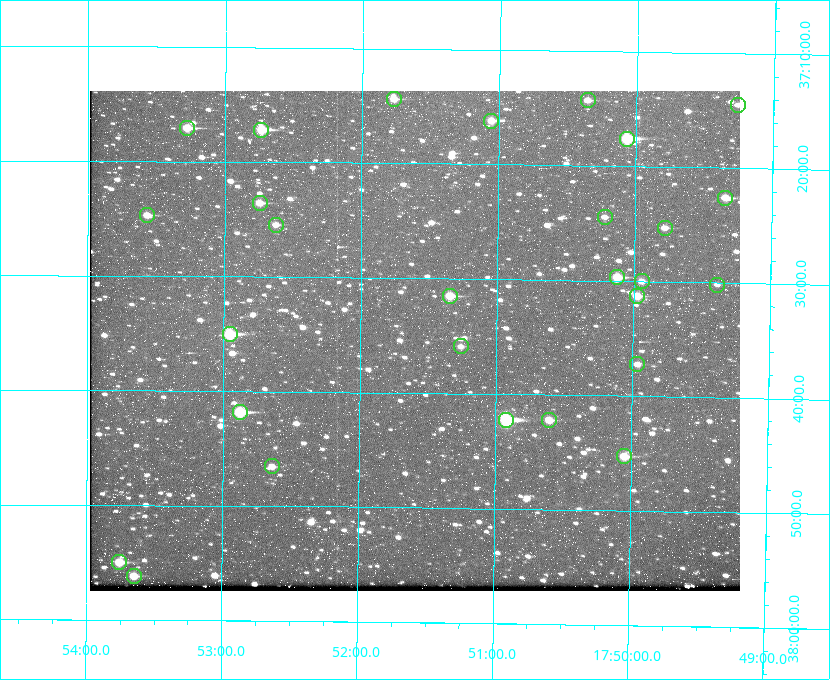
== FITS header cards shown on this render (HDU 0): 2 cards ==
NAXIS1  =                  650 / Width of table row in bytes
NAXIS2  =                  500 / Number of rows in table

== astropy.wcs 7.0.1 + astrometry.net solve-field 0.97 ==
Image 650 x 500 px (HDU 0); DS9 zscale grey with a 90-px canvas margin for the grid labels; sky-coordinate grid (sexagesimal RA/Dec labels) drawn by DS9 from the SOLVED WCS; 28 Tycho-2 reference stars matched to detected sources circled (green)
Header WCS: none
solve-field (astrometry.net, Tycho-2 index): SOLVED blind (the file carries no WCS)
Solved WCS: RA---TAN-SIP/DEC--TAN-SIP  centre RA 17:51:36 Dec +37:35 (267.90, +37.59 deg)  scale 5.23 arcsec/px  FOV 56.6' x 43.6'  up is +179 deg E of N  parity flipped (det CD > 0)
(file carries no celestial WCS; the grid is the blind solution)
Tycho-2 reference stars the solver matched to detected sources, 28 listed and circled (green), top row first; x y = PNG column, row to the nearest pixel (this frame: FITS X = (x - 90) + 1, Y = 500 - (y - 91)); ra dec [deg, ICRS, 3 dp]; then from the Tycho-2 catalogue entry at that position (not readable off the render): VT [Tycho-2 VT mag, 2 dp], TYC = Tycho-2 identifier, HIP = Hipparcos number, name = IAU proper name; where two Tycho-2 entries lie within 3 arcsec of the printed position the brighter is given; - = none
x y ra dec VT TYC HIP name
394 99 267.943 +37.240 10.39 2620-505-1 - -
588 100 267.589 +37.238 11.09 2619-212-1 - -
738 105 267.316 +37.242 12.03 2619-611-1 - -
491 121 267.764 +37.270 10.17 2620-784-1 - -
187 128 268.319 +37.285 9.88 2620-536-1 - -
261 130 268.183 +37.286 8.98 2620-786-1 87506 -
627 139 267.517 +37.293 8.96 2619-379-1 - -
725 198 267.335 +37.377 10.60 2619-634-1 - -
260 203 268.186 +37.393 10.44 2620-175-1 - -
147 215 268.392 +37.412 10.60 2620-800-1 - -
605 217 267.555 +37.408 11.50 2619-358-1 - -
276 225 268.156 +37.424 11.25 2620-712-1 - -
665 228 267.445 +37.422 11.17 2619-451-1 - -
617 277 267.531 +37.495 10.07 2619-274-1 - -
642 281 267.485 +37.500 11.33 2619-40-1 - -
717 285 267.347 +37.503 12.15 3088-638-1 - -
450 296 267.836 +37.525 9.96 3089-889-1 - -
637 296 267.494 +37.522 10.35 3088-270-1 - -
230 334 268.239 +37.584 8.64 3089-755-1 - -
461 346 267.815 +37.598 11.54 3089-1081-1 - -
637 364 267.491 +37.621 11.40 3088-1284-1 - -
240 412 268.219 +37.697 8.93 3089-671-1 - -
506 420 267.730 +37.705 8.13 3089-1203-1 87349 -
549 420 267.652 +37.703 11.04 3089-693-1 - -
624 456 267.512 +37.755 10.10 3089-2332-1 - -
272 466 268.159 +37.775 11.22 3089-2245-1 - -
119 562 268.439 +37.916 9.61 3089-2268-1 - -
134 576 268.412 +37.936 10.36 3089-2031-1 - -